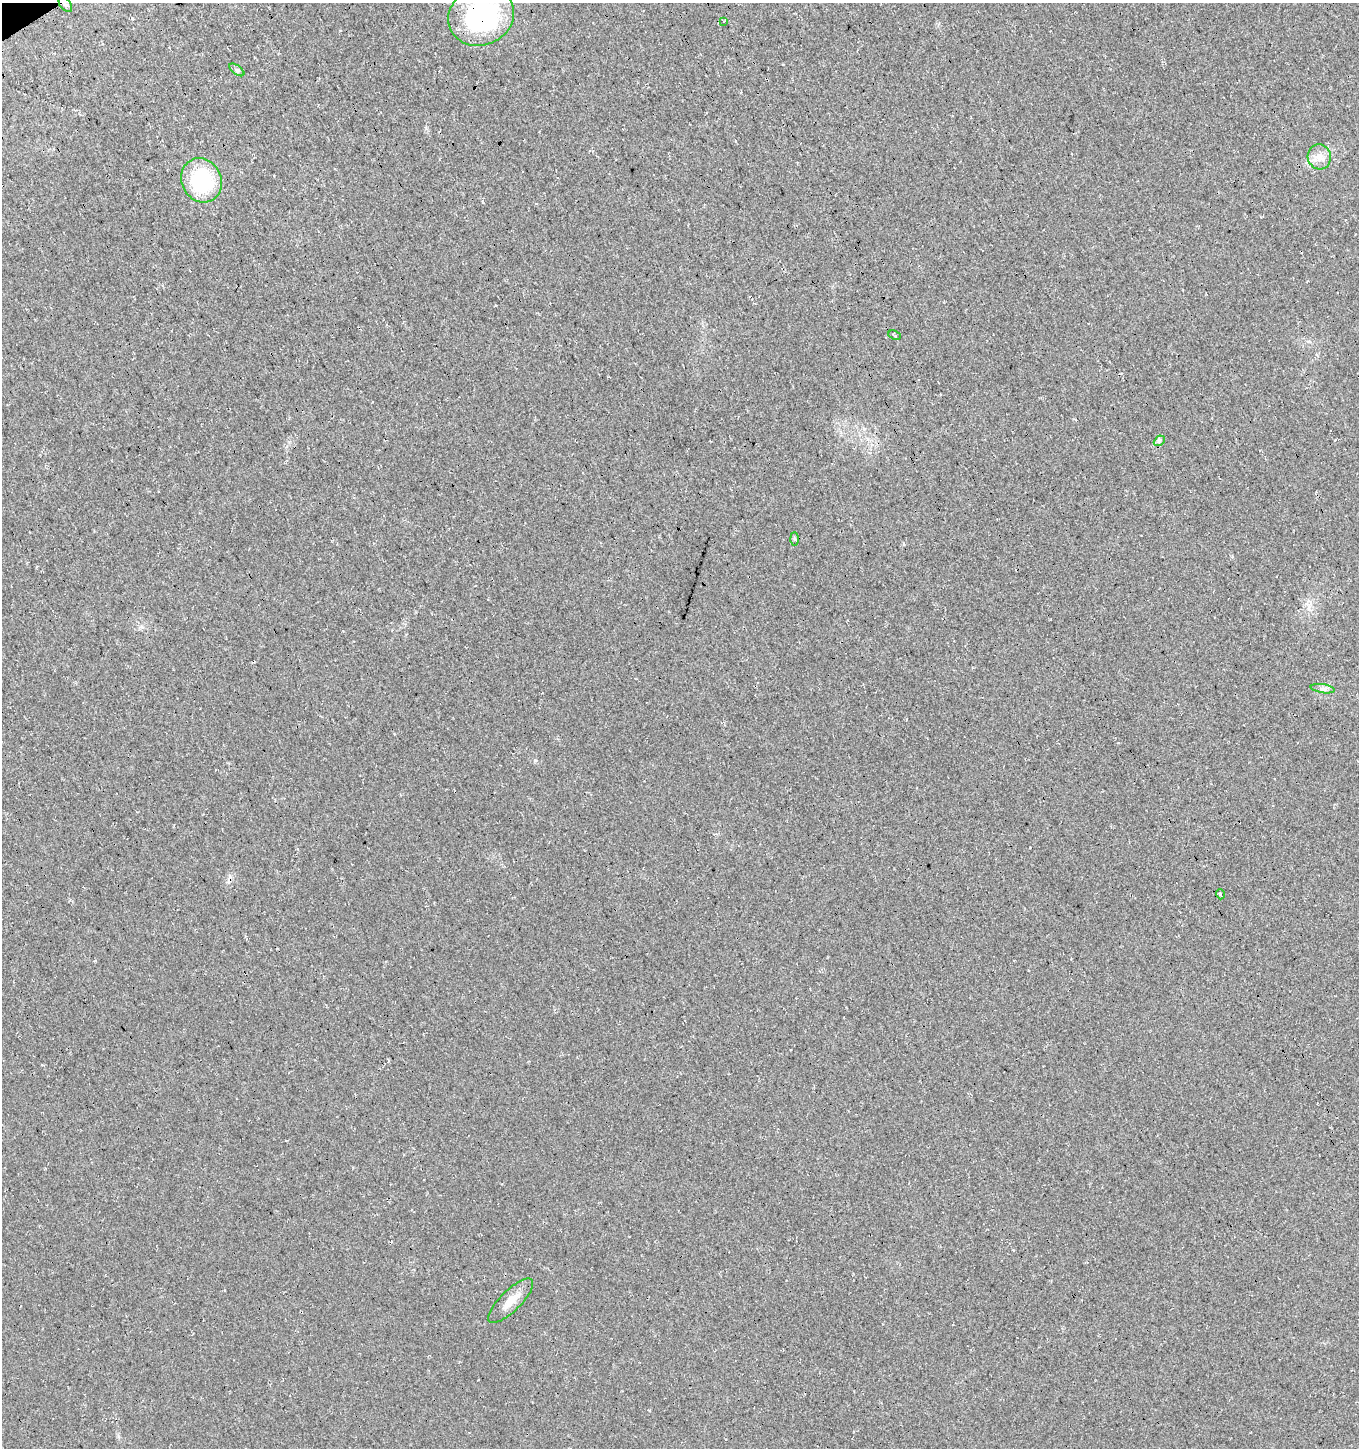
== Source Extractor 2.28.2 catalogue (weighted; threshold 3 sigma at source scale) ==
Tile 11 of 4 x 4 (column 3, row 3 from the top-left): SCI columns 2913-4269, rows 1497-2942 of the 5765 x 5889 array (HDU 1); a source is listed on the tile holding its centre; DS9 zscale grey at full resolution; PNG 1361 x 1450 px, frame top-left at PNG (2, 3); each listed source drawn as its Kron ellipse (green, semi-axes under 4 px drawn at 4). Shown black and unused: <1% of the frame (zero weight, under 3 of 4 exposures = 5% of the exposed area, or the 3 px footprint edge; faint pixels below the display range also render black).
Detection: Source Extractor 2.28.2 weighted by HDU 2 'WHT'; one run over the whole footprint, this tile lists its part. Background 0.0151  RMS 0.0074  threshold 0.0334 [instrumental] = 3 sigma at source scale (4.5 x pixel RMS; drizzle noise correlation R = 1.50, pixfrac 1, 0.0396/0.0396 arcsec/px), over >= 5 px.
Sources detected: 14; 2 cosmic-ray / hot-pixel residue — neither listed nor drawn; the other 12 listed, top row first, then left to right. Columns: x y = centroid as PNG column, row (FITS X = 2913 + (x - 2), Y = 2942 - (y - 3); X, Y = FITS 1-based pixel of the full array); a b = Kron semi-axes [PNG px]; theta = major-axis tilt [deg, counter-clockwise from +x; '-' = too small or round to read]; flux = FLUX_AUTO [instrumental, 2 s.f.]
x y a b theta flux
65 5 9 5 -52 1.9
481 16 33 29 23 130
724 21 3 3 - 1.5
237 70 9 4 -36 1.7
1319 157 12 11 - 7
201 180 22 19 -62 62
894 335 6 2 -24 0.99
1159 441 6 4 43 1.4
794 539 6 4 -89 1.1
1323 689 12 4 -8 2.6
1220 894 5 3 - 1
511 1301 30 10 45 10
Overlapping masked pixels (flux is a lower limit): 2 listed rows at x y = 65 5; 481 16
Isophote crosses this tile's border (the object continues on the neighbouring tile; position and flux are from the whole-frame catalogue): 1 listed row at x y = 481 16
Unlisted compact peaks at least as high as the median listed source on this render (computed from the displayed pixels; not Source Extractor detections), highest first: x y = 535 760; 649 1410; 289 442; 132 18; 1030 847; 426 128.